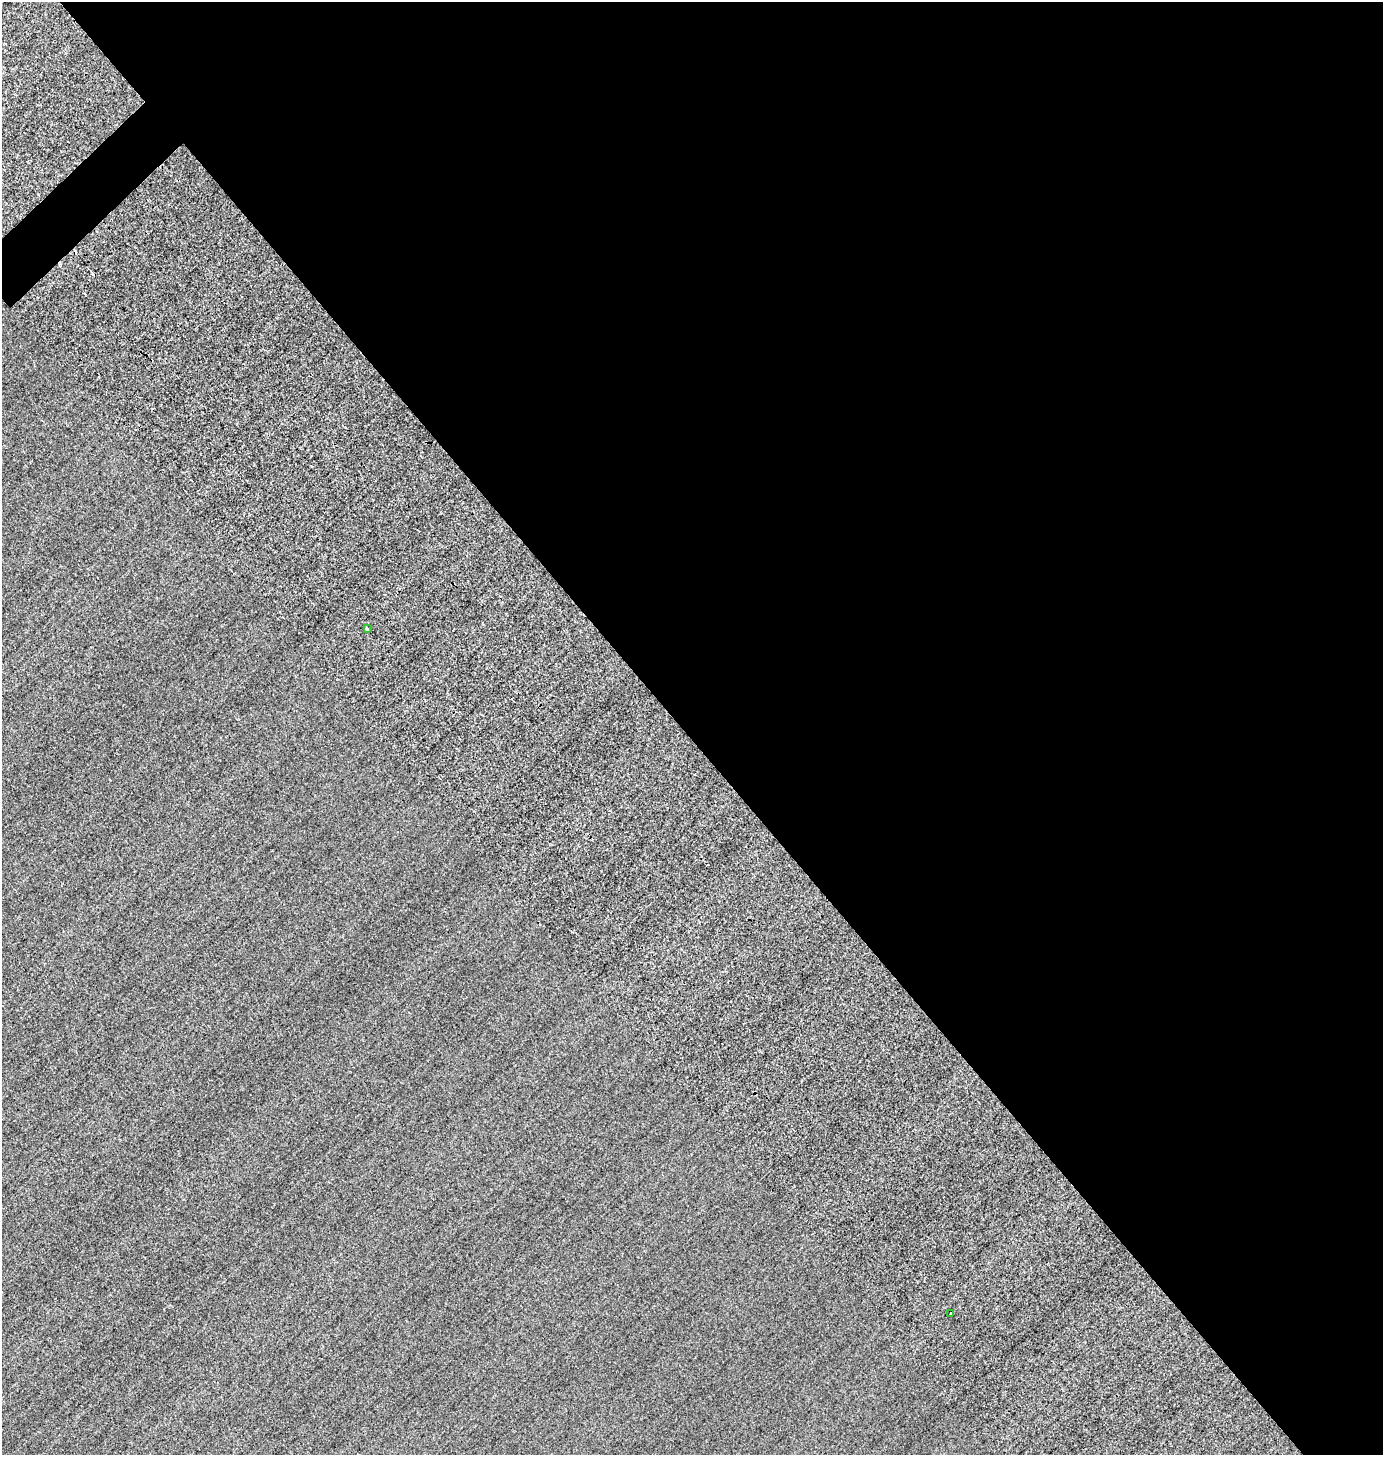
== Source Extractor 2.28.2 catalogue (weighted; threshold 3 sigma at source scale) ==
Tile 8 of 4 x 4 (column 4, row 2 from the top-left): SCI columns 4625-6005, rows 3246-4698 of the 6318 x 6321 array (HDU 1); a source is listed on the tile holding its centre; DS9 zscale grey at full resolution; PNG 1385 x 1457 px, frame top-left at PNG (2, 2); each listed source drawn as its Kron ellipse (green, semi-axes under 4 px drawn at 4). Shown black and unused: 51% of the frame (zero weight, under 2 of 3 exposures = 12% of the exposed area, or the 3 px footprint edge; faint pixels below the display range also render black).
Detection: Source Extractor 2.28.2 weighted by HDU 2 'WHT'; one run over the whole footprint, this tile lists its part. Background -0.325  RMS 3.5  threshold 15.6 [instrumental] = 3 sigma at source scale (4.5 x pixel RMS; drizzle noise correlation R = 1.50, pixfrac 1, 0.05/0.05 arcsec/px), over >= 5 px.
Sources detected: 4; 2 cosmic-ray / hot-pixel residue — neither listed nor drawn; the other 2 listed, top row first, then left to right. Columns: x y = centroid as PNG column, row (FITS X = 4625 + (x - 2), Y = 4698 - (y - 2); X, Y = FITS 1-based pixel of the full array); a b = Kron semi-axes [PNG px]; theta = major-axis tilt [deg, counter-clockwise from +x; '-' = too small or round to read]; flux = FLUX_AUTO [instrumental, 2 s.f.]
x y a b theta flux
367 628 3 3 - 4500
951 1313 3 3 - 1700